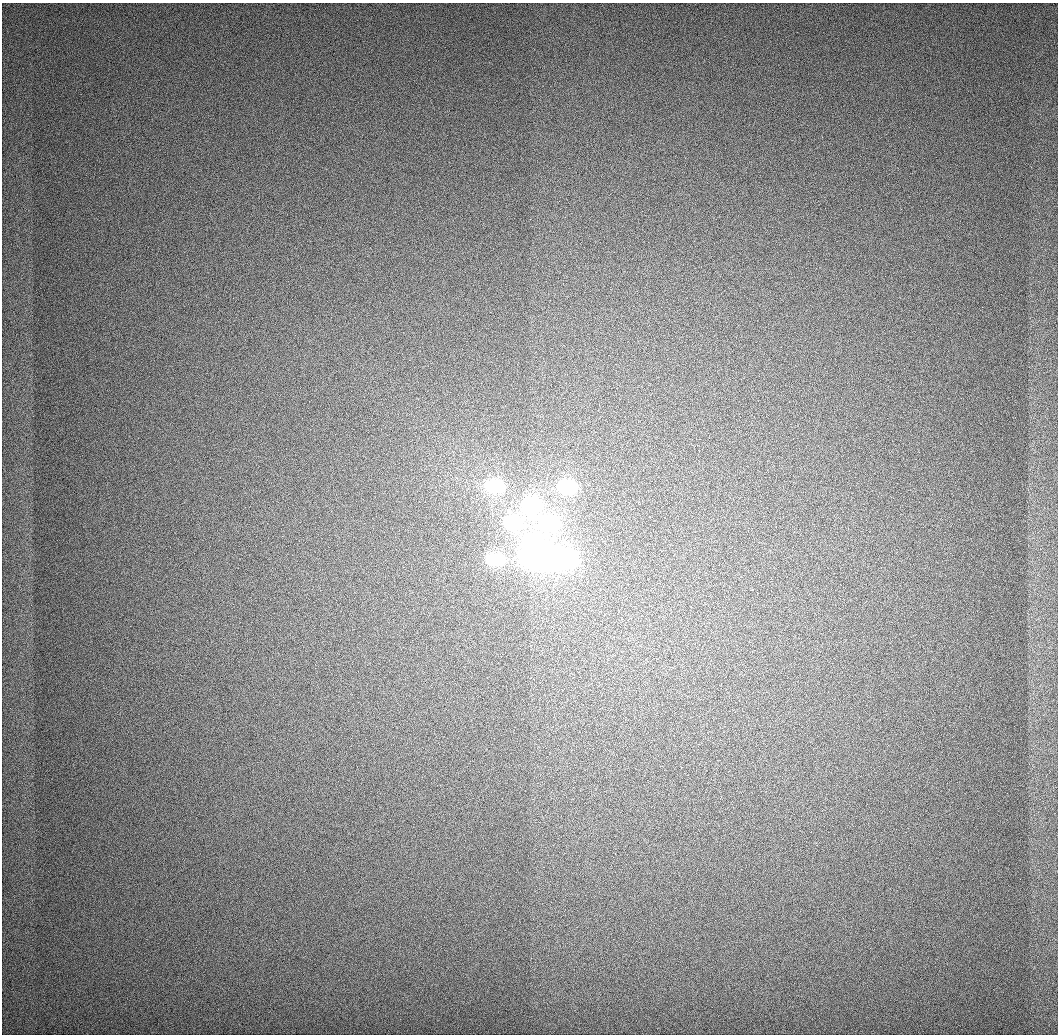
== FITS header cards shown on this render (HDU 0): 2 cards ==
NAXIS1  =                 1056
NAXIS2  =                 1032

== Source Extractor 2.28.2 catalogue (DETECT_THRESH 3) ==
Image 1056 x 1032 px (HDU 0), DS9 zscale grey, 1 PNG px = 1 image px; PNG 1060 x 1036 px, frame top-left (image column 1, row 1032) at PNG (2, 3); no overlay
Background 517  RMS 4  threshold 11.9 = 3 sigma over >= 5 px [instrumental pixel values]
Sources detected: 8; all 8 listed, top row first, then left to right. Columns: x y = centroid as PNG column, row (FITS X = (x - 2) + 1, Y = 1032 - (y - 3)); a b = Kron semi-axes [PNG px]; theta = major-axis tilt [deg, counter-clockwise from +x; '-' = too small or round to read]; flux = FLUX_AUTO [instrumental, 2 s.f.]
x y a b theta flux
495 487 15 7 -1 2.0e+05
568 487 15 7 -1 2.1e+05
531 505 15 8 -1 2.2e+05
513 523 16 8 -1 2.1e+05
550 523 16 8 0 2.2e+05
532 541 16 8 -1 2.2e+05
548 558 54 11 0 1.2e+06
495 559 15 7 0 2.0e+05